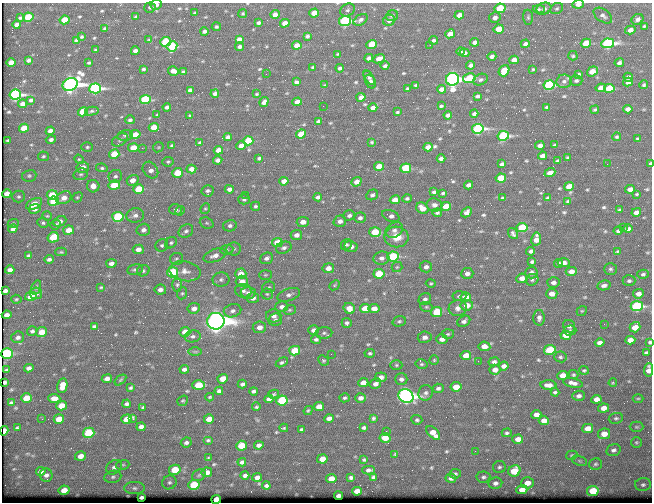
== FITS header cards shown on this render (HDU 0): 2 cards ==
NAXIS1  =                  650 / Width of table row in bytes
NAXIS2  =                  500 / Number of rows in table

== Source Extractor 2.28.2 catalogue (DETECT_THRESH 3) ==
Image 650 x 500 px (HDU 0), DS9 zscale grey, 1 PNG px = 1 image px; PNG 654 x 504 px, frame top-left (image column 1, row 500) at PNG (2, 3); each listed source drawn as its Kron ellipse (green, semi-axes under 4 px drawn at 4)
Background 361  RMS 1.2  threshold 3.66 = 3 sigma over >= 5 px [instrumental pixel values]
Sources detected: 583; of the 583, the 500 brightest by FLUX_AUTO listed and drawn (83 fainter detections omitted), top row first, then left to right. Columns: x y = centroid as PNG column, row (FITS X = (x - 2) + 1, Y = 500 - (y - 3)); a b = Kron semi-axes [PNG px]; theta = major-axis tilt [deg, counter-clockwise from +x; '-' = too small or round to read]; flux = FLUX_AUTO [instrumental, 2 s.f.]
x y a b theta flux
578 4 6 4 5 380
156 5 5 5 - 320
150 7 6 5 - 160
500 8 5 4 - 3300
539 9 6 4 2 120
544 9 7 6 - 260
557 9 6 5 - 140
348 10 7 6 - 220
195 13 4 3 - 140
243 13 5 4 - 100
314 13 5 4 - 1600
275 14 5 4 - 560
459 15 5 4 - 700
135 16 3 3 - 93
392 16 6 5 - 210
603 16 10 6 -35 310
28 17 5 4 - 3700
528 17 7 5 -90 140
20 18 3 3 - 110
495 18 5 5 - 380
638 19 6 5 - 380
65 20 5 4 - 1800
361 20 8 5 34 260
389 20 6 5 - 380
345 21 6 5 - 12000
258 23 4 3 - 200
285 23 5 4 - 830
17 25 4 4 - 360
644 26 4 3 - 110
216 27 5 4 - 140
105 28 3 3 - 110
499 29 5 4 - 1900
630 30 5 4 - 500
204 31 4 4 - 250
450 34 5 4 - 750
307 36 4 3 - 210
81 37 4 3 - 120
239 39 4 4 - 380
76 40 3 3 - 130
149 40 4 4 - 100
433 40 4 3 - 210
165 42 5 4 - 4300
475 42 4 4 - 300
586 43 5 4 - 2500
608 43 6 5 - 17000
372 44 5 4 - 3500
525 44 4 4 - 310
297 45 5 4 - 840
430 45 3 2 - 120
172 46 5 5 - 4600
240 47 4 3 - 260
95 50 3 3 - 93
135 51 4 4 - 360
460 51 4 4 - 160
465 53 5 4 - 270
338 54 3 3 - 97
492 56 5 4 - 290
573 56 5 4 - 140
369 58 4 4 - 360
379 59 6 4 25 720
28 60 4 3 - 190
514 60 5 4 - 670
11 63 5 4 - 860
89 63 3 3 - 100
619 63 4 4 - 240
471 65 4 4 - 260
385 66 4 3 - 210
313 67 3 2 - 93
340 68 4 3 - 210
143 69 4 3 - 140
533 69 4 4 - 100
173 71 5 4 - 600
504 71 6 5 - 2500
592 71 6 4 37 1300
183 72 4 3 - 160
266 74 2 2 - 98
578 74 4 3 - 160
628 77 4 4 - 360
369 78 8 4 -57 320
469 78 6 4 12 3900
452 79 6 6 - 46000
480 80 8 5 25 210
564 81 7 7 - 320
576 81 6 5 - 190
296 82 4 3 - 230
370 82 7 5 -61 250
628 82 5 4 - 360
70 84 8 6 25 54000
325 85 4 3 - 110
416 85 4 3 - 130
549 85 6 5 - 11000
644 85 4 4 - 140
95 88 6 5 - 19000
408 88 3 3 - 120
601 88 5 4 - 830
609 88 5 4 - 3100
442 89 4 4 - 460
190 90 4 4 - 330
215 94 4 4 - 310
257 94 3 2 - 93
15 95 6 5 - 17000
477 96 4 3 - 210
361 97 5 4 - 570
145 99 5 4 - 5300
31 100 4 3 - 170
264 102 5 4 - 330
297 102 5 4 - 680
22 104 4 4 - 400
323 106 2 2 - 120
441 106 4 3 - 140
167 107 4 4 - 280
547 107 3 3 - 120
373 108 4 4 - 400
628 109 4 4 - 390
595 110 4 3 - 130
92 111 7 4 12 170
83 112 5 4 - 3200
397 112 3 3 - 110
474 114 4 3 - 220
157 115 3 3 - 98
190 115 3 3 - 110
448 115 4 4 - 310
130 120 5 4 - 190
318 121 4 3 - 150
154 127 5 4 - 1600
24 128 5 4 - 1700
478 129 6 5 - 20000
50 131 4 4 - 460
135 134 5 4 - 890
301 134 5 4 - 1700
125 135 8 5 11 190
503 136 6 4 9 12000
228 137 4 4 - 310
617 137 4 4 - 120
51 139 5 4 - 240
638 139 3 3 - 110
8 140 3 2 - 100
120 140 9 5 32 220
248 141 5 4 - 3500
200 142 3 3 - 98
372 142 3 3 - 96
172 145 4 3 - 140
540 145 5 4 - 370
555 145 4 3 - 120
241 146 4 4 - 650
87 147 6 5 - 140
158 147 5 4 - 99
428 147 5 4 - 510
133 148 5 4 - 1300
142 148 2 2 - 650
218 150 5 4 - 620
114 154 5 4 - 2000
43 156 5 5 - 130
543 156 5 4 - 590
567 157 3 2 - 96
259 158 3 3 - 130
79 159 5 4 - 110
441 159 4 3 - 240
218 160 5 4 - 270
558 161 3 3 - 130
168 162 6 4 7 140
502 164 4 3 - 260
607 164 2 2 - 220
650 164 4 3 - 280
379 166 5 4 - 1600
83 167 6 5 - 560
102 168 6 4 -8 150
406 168 5 4 - 4500
191 169 5 4 - 490
150 170 9 7 -53 510
177 173 5 5 - 2200
550 173 5 4 - 530
81 174 7 5 14 210
29 176 7 5 11 170
115 176 7 6 - 240
501 178 5 4 - 2800
133 180 6 5 - 720
284 181 5 4 - 560
357 182 5 4 - 570
114 185 5 4 - 3200
469 185 4 4 - 330
93 186 6 6 - 620
569 186 5 4 - 840
139 189 5 4 - 3000
229 189 4 4 - 340
630 189 5 4 - 510
208 191 6 5 - 220
434 192 4 4 - 200
443 193 4 3 - 120
7 194 5 4 - 720
637 194 3 3 - 97
52 195 5 4 - 1900
246 195 3 2 - 94
372 195 6 5 - 190
19 197 6 6 - 160
77 197 5 4 - 120
318 197 4 4 - 250
64 198 8 6 25 730
407 198 5 4 - 160
503 198 4 3 - 100
548 198 3 3 - 130
244 199 6 5 - 150
395 200 5 4 - 1000
54 201 5 4 - 3200
568 201 4 3 - 130
34 204 9 5 27 1200
434 205 8 6 -11 290
255 206 5 4 - 130
446 206 5 4 - 1700
205 208 5 4 - 110
422 208 6 5 - 1000
34 209 6 4 9 420
176 209 6 5 - 220
619 210 3 3 - 110
180 211 5 4 - 110
467 212 6 4 44 320
636 212 5 4 - 430
437 213 5 4 - 180
135 215 8 7 - 380
349 215 6 5 - 230
47 216 5 4 - 98
391 216 9 5 -22 400
118 217 5 5 - 6300
360 218 6 5 - 250
60 221 7 5 26 380
340 221 6 5 - 410
303 222 6 5 - 660
13 223 5 4 - 120
43 223 5 5 - 140
207 223 7 5 -22 170
56 225 5 4 - 140
230 226 7 5 14 250
522 227 5 4 - 4900
623 227 2 2 - 230
13 229 4 4 - 310
628 229 5 4 - 270
68 230 5 4 - 1200
143 230 7 6 - 370
394 230 9 7 34 390
186 231 8 6 35 260
618 231 4 3 - 170
375 232 6 5 - 2800
513 234 6 3 -54 200
296 235 6 5 - 450
53 237 6 5 - 2400
397 237 12 10 -2 1500
536 239 7 5 80 720
171 243 6 5 - 170
277 243 5 4 - 2600
162 245 6 6 - 190
346 245 6 5 - 170
351 247 6 5 - 470
284 248 8 5 19 270
138 249 5 4 - 620
234 249 7 6 - 210
227 250 6 4 6 150
531 251 4 4 - 250
61 252 6 4 -1 110
617 252 3 3 - 140
215 255 12 6 18 600
28 256 4 3 - 140
393 256 6 5 - 7200
266 258 7 5 22 300
381 258 8 6 7 410
49 259 5 4 - 250
176 259 7 6 - 160
532 262 4 3 - 170
111 263 5 4 - 390
558 263 4 4 - 150
564 263 6 4 -1 440
397 267 5 5 - 120
426 267 6 5 - 340
328 268 6 5 - 670
135 269 8 5 11 210
610 269 6 6 - 170
10 270 4 4 - 350
143 271 6 5 - 170
185 271 16 10 -11 710
571 271 5 4 - 650
173 272 5 5 - 5500
531 272 6 6 - 300
467 273 6 5 - 400
241 274 5 5 - 950
379 274 5 4 - 2400
643 274 6 4 14 190
265 275 6 5 - 120
522 278 5 4 - 590
221 280 8 7 - 270
532 280 6 5 - 170
242 281 6 5 - 750
629 281 6 5 - 200
431 283 5 4 - 100
553 283 6 5 - 380
177 285 7 5 88 170
334 285 6 4 41 110
604 285 7 5 12 290
36 287 7 4 73 140
101 287 4 3 - 96
269 287 6 5 - 150
160 290 6 5 - 370
5 291 4 4 - 220
243 291 8 7 - 290
36 293 6 5 - 370
182 293 6 5 - 140
248 293 7 6 - 270
267 294 5 5 - 150
552 294 6 5 - 720
638 294 5 5 - 520
289 295 11 6 19 330
31 296 6 4 14 1400
459 296 7 5 5 210
466 297 5 4 - 1200
253 298 6 5 - 480
16 299 5 4 - 120
425 299 6 5 - 270
467 305 6 5 - 820
637 306 6 5 - 13000
282 307 6 5 - 340
426 307 6 5 - 130
194 308 6 5 - 560
349 308 6 5 - 920
365 308 5 4 - 1800
374 308 5 4 - 720
458 308 9 8 - 440
290 310 6 4 19 130
233 311 9 6 15 330
582 311 5 4 - 100
437 312 5 5 - 3600
7 315 5 4 - 380
274 316 8 6 0 360
539 318 8 6 89 320
275 320 7 6 - 230
216 321 8 8 - 120000
399 321 7 5 16 150
464 321 7 5 32 300
347 323 5 5 - 210
604 324 2 2 - 330
94 326 4 3 - 120
569 326 6 6 - 260
259 327 7 5 8 580
635 327 5 5 - 1200
314 330 5 5 - 430
32 331 5 4 - 180
570 331 6 5 - 160
42 332 5 5 - 1200
185 332 5 4 - 1100
324 333 8 6 1 230
448 334 6 5 - 150
566 335 5 4 - 940
193 336 8 6 10 250
18 337 6 5 - 280
425 337 7 5 8 360
316 339 5 4 - 190
442 339 6 4 3 470
630 340 5 4 - 760
650 342 3 3 - 150
600 343 5 4 - 380
484 346 6 5 - 760
550 350 6 5 - 4100
295 351 5 4 - 2700
195 352 7 4 -1 120
7 353 6 5 - 5800
370 353 5 4 - 150
646 353 4 3 - 140
331 354 2 2 - 180
466 355 5 4 - 1200
560 357 6 5 - 160
323 360 6 4 -43 140
434 360 5 4 - 110
478 361 3 2 - 150
282 362 7 4 28 170
494 362 6 4 11 250
421 364 6 4 -12 140
396 365 6 5 - 130
504 366 5 4 - 390
29 368 5 4 - 310
184 369 5 4 - 290
6 370 4 3 - 110
495 370 5 5 - 600
584 370 5 3 - 120
649 370 7 4 84 490
563 375 5 4 - 820
573 375 5 4 - 120
381 377 6 5 - 510
107 379 5 4 - 380
223 379 5 4 - 1000
401 379 6 5 - 270
120 380 7 4 38 110
5 382 4 3 - 160
363 383 5 4 - 800
573 383 10 4 -13 420
613 383 4 3 - 91
242 384 4 4 - 210
375 384 6 5 - 360
199 385 6 5 - 2500
548 385 8 4 -3 480
62 386 7 5 78 970
456 387 5 4 - 1300
131 388 4 3 - 130
438 388 5 4 - 210
219 391 4 4 - 260
254 391 4 3 - 200
555 392 4 3 - 150
426 393 8 7 - 300
274 394 5 4 - 120
406 396 8 6 -35 52000
579 396 6 5 - 260
210 397 4 3 - 110
26 398 5 4 - 1400
54 398 6 4 -2 710
345 398 5 4 - 140
360 398 5 4 - 350
638 398 5 3 - 95
269 399 4 4 - 310
596 399 5 4 - 630
282 400 6 5 - 7900
183 401 6 5 - 110
11 403 4 3 - 140
127 404 4 4 - 210
61 406 5 4 - 1400
143 407 4 3 - 110
256 407 4 4 - 130
319 407 5 4 - 1000
604 408 5 4 - 720
308 410 5 3 - 110
536 415 5 4 - 620
329 418 5 4 - 370
373 418 4 3 - 140
616 418 7 5 8 170
42 419 2 2 - 150
59 419 5 4 - 1400
126 419 5 4 - 1100
133 419 4 3 - 240
209 419 5 4 - 970
417 420 5 5 - 140
544 421 5 4 - 620
141 427 4 4 - 310
636 427 7 5 0 130
17 428 3 3 - 95
284 428 4 3 - 110
364 428 4 3 - 160
588 428 5 4 - 900
302 430 4 3 - 170
4 431 4 4 - 1300
386 431 2 2 - 410
89 433 6 5 - 4600
433 433 8 5 -45 840
507 433 5 4 - 150
604 434 6 5 - 910
385 438 5 5 - 950
518 439 5 4 - 630
208 440 5 4 - 140
186 442 5 5 - 250
636 442 5 5 - 130
259 445 5 4 - 330
242 446 5 5 - 1900
613 450 7 6 - 270
475 451 2 2 - 260
395 454 3 3 - 92
572 455 6 4 15 100
81 456 6 5 - 670
208 458 4 3 - 93
322 459 5 4 - 1100
364 460 3 3 - 100
579 461 8 4 -20 140
242 462 4 4 - 220
596 464 6 5 - 170
123 465 6 5 - 140
114 467 8 6 37 310
499 467 6 6 - 180
175 470 5 5 - 2400
369 470 6 3 1 220
41 471 5 4 - 370
514 471 6 5 - 2600
207 472 5 5 - 450
455 474 6 4 9 150
46 475 7 6 - 280
199 475 7 5 29 150
245 475 4 3 - 220
113 477 8 6 10 240
257 477 5 4 - 380
351 477 4 3 - 170
374 477 4 4 - 170
483 477 7 5 6 200
331 478 5 4 - 780
451 478 5 4 - 270
169 482 7 6 - 240
495 483 7 5 9 310
527 483 6 5 - 770
194 485 6 5 - 4400
643 485 8 6 2 240
266 486 4 3 - 170
134 488 10 6 -1 350
64 490 5 4 - 1000
522 490 5 4 - 800
357 491 5 4 - 700
593 491 6 5 - 3200
338 496 4 3 - 250
141 497 4 3 - 190
216 499 5 4 - 2000
At the frame edge (FLAGS 8, measured only in part): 8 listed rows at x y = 578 4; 156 5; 345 21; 650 164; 650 342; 649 370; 4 431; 216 499
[83 fainter detections neither listed nor drawn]